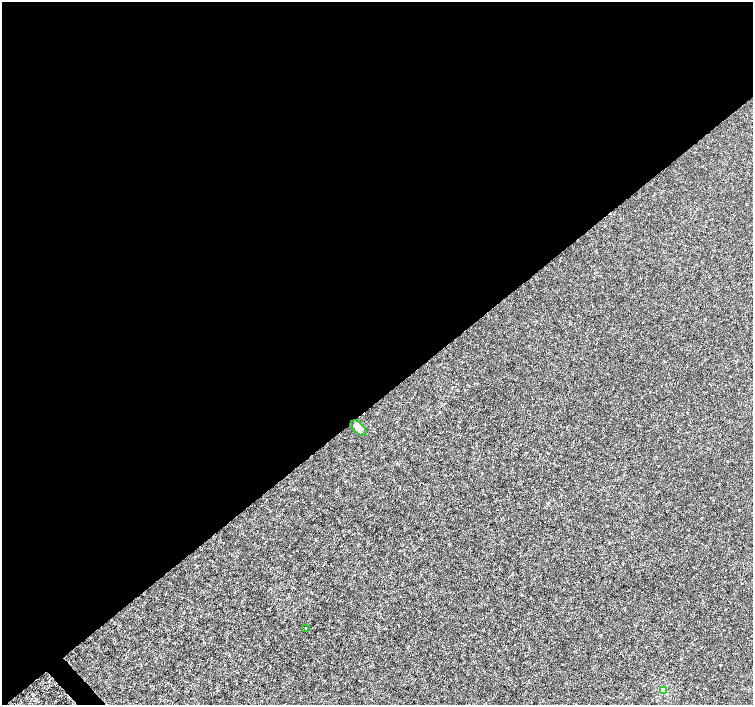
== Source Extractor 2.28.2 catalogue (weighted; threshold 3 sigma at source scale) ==
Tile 2 of 4 x 4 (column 2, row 1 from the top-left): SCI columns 1507-3007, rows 4424-5828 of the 6011 x 5972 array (HDU 1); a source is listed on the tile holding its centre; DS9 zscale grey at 2 x 2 block average (1 PNG px = mean of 2 x 2 image px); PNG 755 x 707 px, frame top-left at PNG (2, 2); each listed source drawn as its Kron ellipse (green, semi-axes under 4 px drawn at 4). Shown black and unused: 57% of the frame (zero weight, under 3 of 4 exposures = <1% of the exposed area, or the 3 px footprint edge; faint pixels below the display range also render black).
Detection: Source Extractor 2.28.2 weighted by HDU 2 'WHT'; one run over the whole footprint, this tile lists its part. Background -3.32e-04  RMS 0.0012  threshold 0.00538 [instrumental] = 3 sigma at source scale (4.5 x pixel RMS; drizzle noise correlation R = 1.50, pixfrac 1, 0.0396/0.0396 arcsec/px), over >= 5 px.
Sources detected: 3; all 3 listed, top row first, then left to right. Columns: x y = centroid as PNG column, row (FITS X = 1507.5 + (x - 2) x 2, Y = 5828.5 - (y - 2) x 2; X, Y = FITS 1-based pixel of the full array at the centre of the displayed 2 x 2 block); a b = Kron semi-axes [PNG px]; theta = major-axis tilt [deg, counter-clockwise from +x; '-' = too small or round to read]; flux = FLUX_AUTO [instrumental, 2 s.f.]
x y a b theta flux
358 428 9 5 -43 1.3
305 628 2 2 - 0.2
663 691 3 3 - 6.2